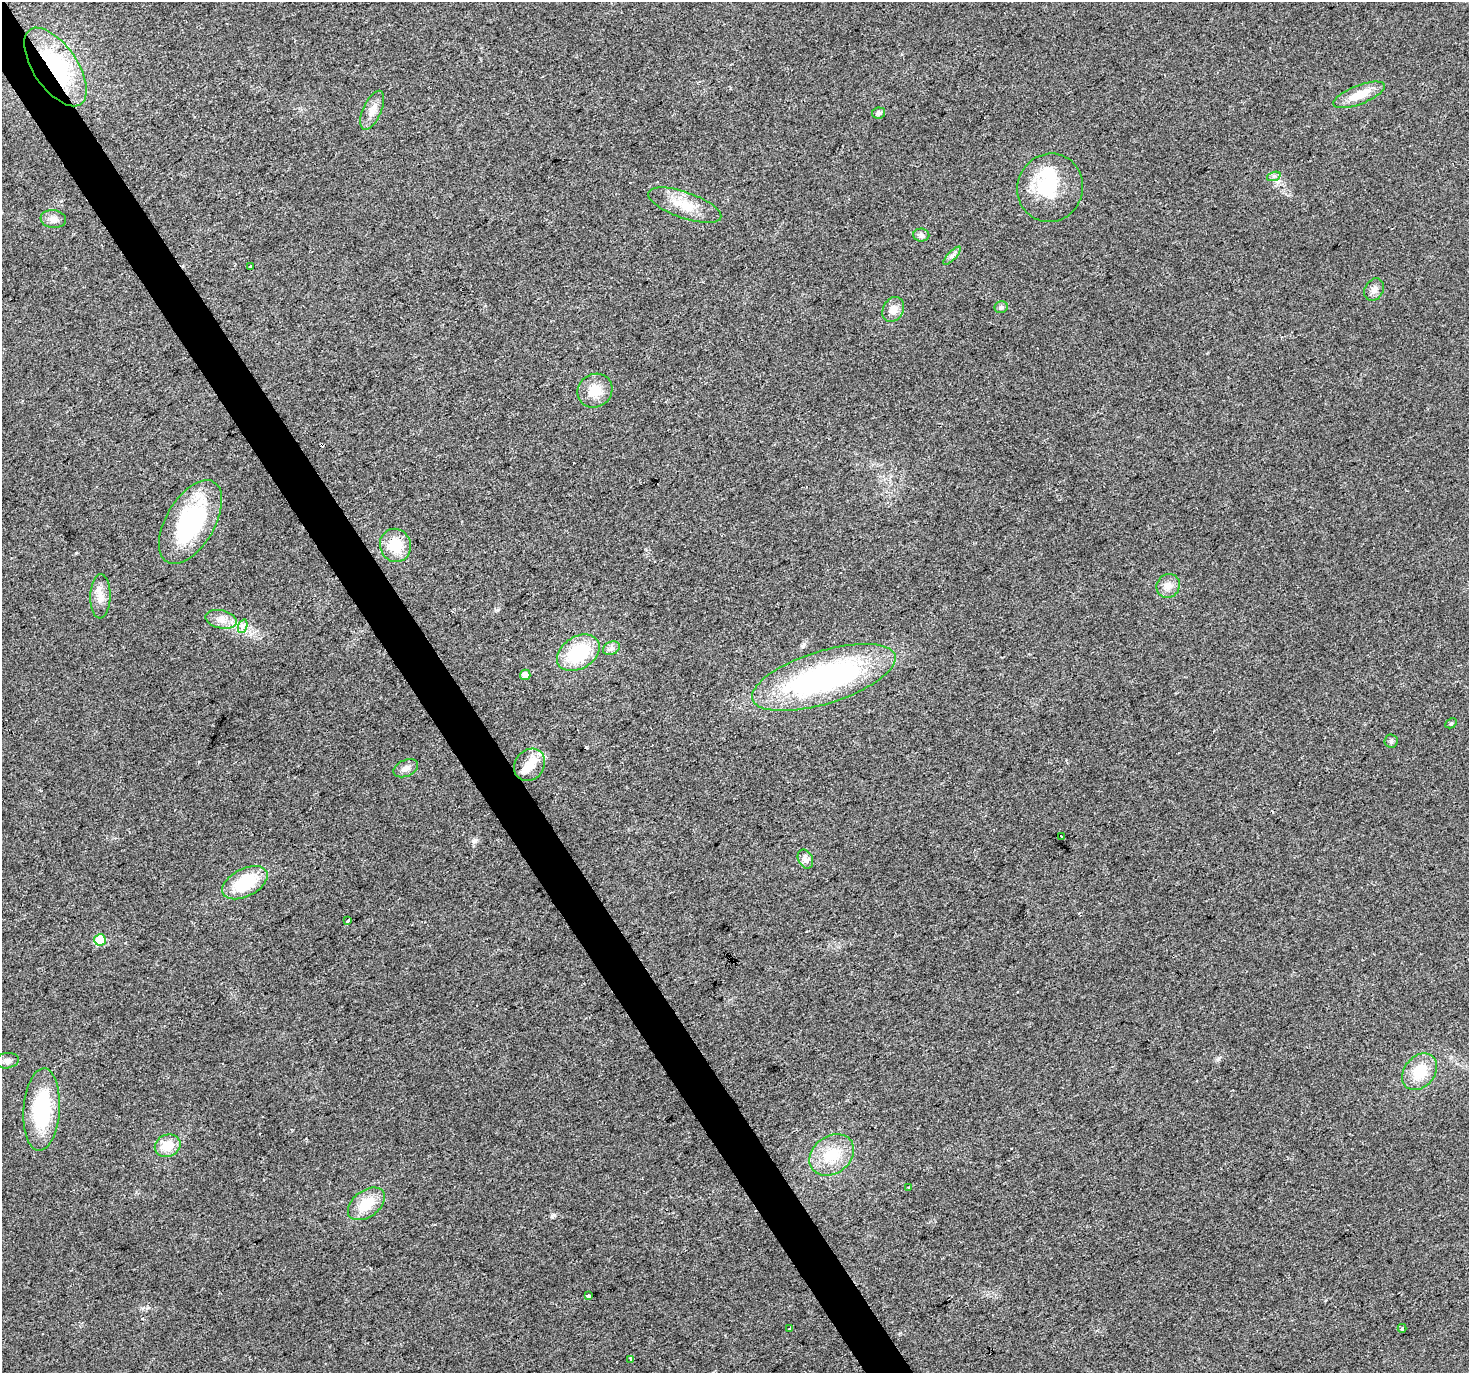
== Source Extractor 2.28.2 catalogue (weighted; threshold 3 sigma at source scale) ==
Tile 11 of 4 x 4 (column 3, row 3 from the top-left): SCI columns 2935-4401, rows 1547-2917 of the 5867 x 5772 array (HDU 1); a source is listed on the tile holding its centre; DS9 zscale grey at full resolution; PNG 1471 x 1375 px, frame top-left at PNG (2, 2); each listed source drawn as its Kron ellipse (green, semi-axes under 4 px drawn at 4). Shown black and unused: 3% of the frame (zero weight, under 2 of 3 exposures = <1% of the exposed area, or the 3 px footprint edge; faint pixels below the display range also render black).
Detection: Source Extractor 2.28.2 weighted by HDU 2 'WHT'; one run over the whole footprint, this tile lists its part. Background 0.0273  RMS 0.0062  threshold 0.0278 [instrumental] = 3 sigma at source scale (4.5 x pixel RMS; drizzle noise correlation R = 1.50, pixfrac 1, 0.0396/0.0396 arcsec/px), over >= 5 px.
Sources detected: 50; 1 inside a brighter object's white glare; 3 cosmic-ray / hot-pixel residue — neither listed nor drawn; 1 inside a brighter listed object's ellipse — not listed separately; the other 45 listed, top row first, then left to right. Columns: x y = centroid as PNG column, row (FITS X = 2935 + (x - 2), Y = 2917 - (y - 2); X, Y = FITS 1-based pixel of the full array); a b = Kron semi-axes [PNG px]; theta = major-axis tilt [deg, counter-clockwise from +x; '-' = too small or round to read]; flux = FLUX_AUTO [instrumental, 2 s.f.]
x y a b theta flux
55 67 45 22 -56 76
1359 95 27 9 21 13
372 110 21 9 66 5.9
878 113 6 5 - 1.9
1274 176 7 4 18 1.4
1050 188 34 32 69 34
685 205 38 13 -19 15
53 219 13 9 -7 3.9
921 235 8 6 -1 2
952 256 12 4 46 2
251 267 3 3 - 1.6
1374 290 12 9 62 3.4
1001 307 6 6 - 1.7
893 309 13 10 60 5.4
595 391 18 16 35 11
190 522 46 24 60 70
395 545 17 15 -69 16
1168 586 12 11 - 4.9
100 596 22 10 89 7
221 619 16 9 -13 5.4
243 626 7 4 71 1.7
611 648 9 6 23 2.2
578 653 23 16 31 38
525 675 5 5 - 4.4
824 677 75 26 17 150
1451 723 6 4 28 0.94
1391 741 6 6 - 1.3
530 765 17 14 51 9.6
406 768 13 8 25 3.6
1061 837 4 3 - 4.9
805 859 10 7 -62 2.9
245 883 24 14 27 28
348 921 3 3 - 14
100 940 6 5 - 31
7 1061 12 7 9 2.8
1420 1072 20 15 50 17
42 1110 41 18 86 52
168 1146 13 11 23 12
832 1155 24 18 36 20
908 1188 4 3 - 0.66
366 1204 21 13 37 16
588 1296 4 3 - 7.7
789 1328 3 3 - 2.3
1402 1328 4 3 - 1.1
631 1359 4 3 - 1.8
Overlapping masked pixels (flux is a lower limit): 1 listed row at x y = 55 67
Unlisted compact peaks at least as high as the median listed source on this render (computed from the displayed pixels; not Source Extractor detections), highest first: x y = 554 1215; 1218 1059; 76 553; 475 841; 147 1308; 497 610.